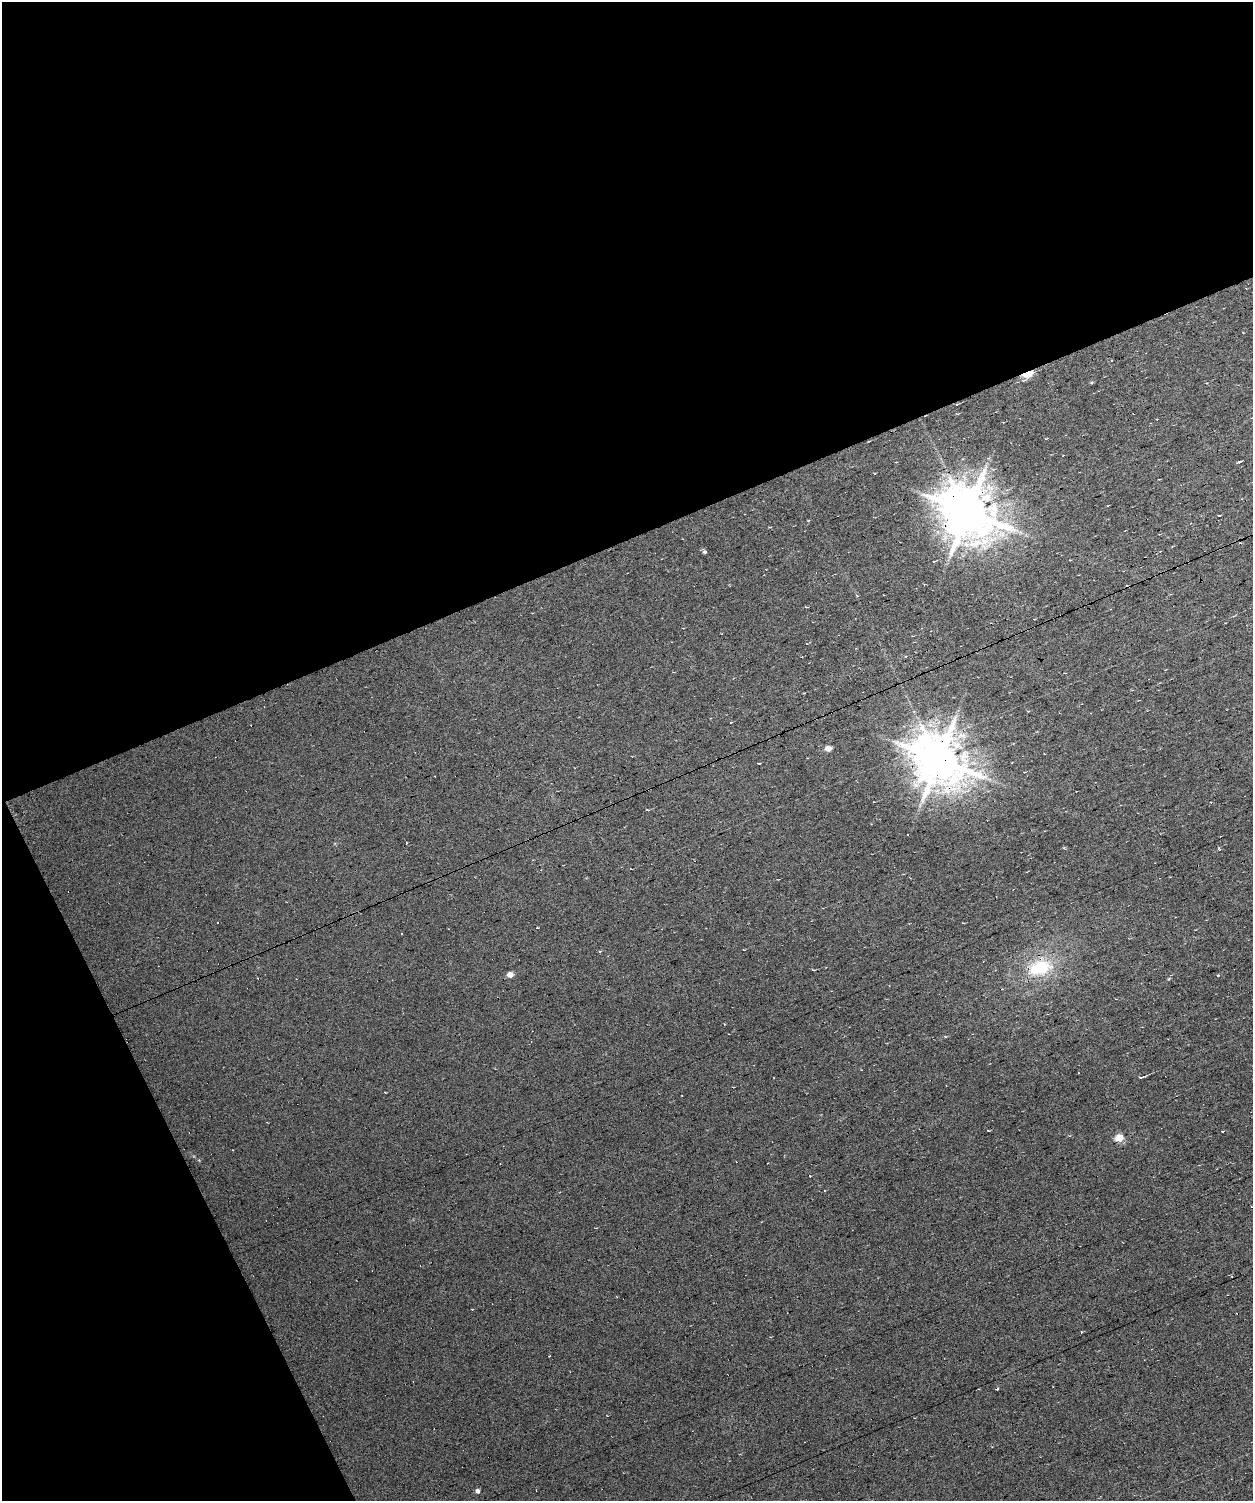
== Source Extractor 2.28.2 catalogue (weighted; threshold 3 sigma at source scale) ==
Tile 1 of 3 x 3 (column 1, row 1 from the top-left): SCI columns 1-1251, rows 3086-4584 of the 3753 x 4701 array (HDU 1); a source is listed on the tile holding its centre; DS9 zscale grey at full resolution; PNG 1255 x 1503 px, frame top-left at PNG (2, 2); no overlay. Shown black and unused: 43% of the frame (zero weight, under 7 of 13 exposures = <1% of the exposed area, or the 3 px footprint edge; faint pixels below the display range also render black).
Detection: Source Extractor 2.28.2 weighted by HDU 2 'WHT'; one run over the whole footprint, this tile lists its part. Background 0.0151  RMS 0.0061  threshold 0.0249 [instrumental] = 3 sigma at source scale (4.09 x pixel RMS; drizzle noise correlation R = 1.36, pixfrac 0.8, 0.0396/0.0396 arcsec/px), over >= 5 px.
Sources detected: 39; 16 cosmic-ray / hot-pixel residue — not listed; the other 23 listed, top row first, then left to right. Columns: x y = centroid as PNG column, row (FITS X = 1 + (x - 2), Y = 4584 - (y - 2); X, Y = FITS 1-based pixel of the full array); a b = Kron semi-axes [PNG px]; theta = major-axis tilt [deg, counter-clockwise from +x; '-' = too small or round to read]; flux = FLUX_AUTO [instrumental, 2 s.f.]
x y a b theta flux
1027 374 6 4 20 20
1239 462 3 2 - 4
967 512 15 13 -40 2700
704 552 5 4 - 0.94
934 561 4 3 - 0.39
905 656 4 3 - 0.54
828 748 5 4 - 4.2
938 759 15 13 -40 2400
647 810 4 2 - 0.46
1219 848 3 3 - 1.3
630 869 3 2 - 0.59
402 934 3 2 - 0.72
1039 968 33 19 12 27
813 970 5 2 - 0.49
510 975 5 5 - 4.3
1141 1077 6 3 20 1.4
988 1131 4 2 - 0.45
1119 1138 5 5 - 13
810 1176 3 2 - 0.36
1251 1206 4 2 - 0.55
549 1356 3 2 - 0.83
997 1388 3 3 - 1.7
477 1491 5 4 - 2
Overlapping masked pixels (flux is a lower limit): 3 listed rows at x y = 1027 374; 967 512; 938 759
Isophote crosses this tile's border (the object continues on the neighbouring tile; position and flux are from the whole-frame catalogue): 1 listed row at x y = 1251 1206
Unlisted compact peaks at least as high as the median listed source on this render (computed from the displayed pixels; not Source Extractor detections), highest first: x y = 1091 382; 1064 848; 1169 979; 1222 1131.